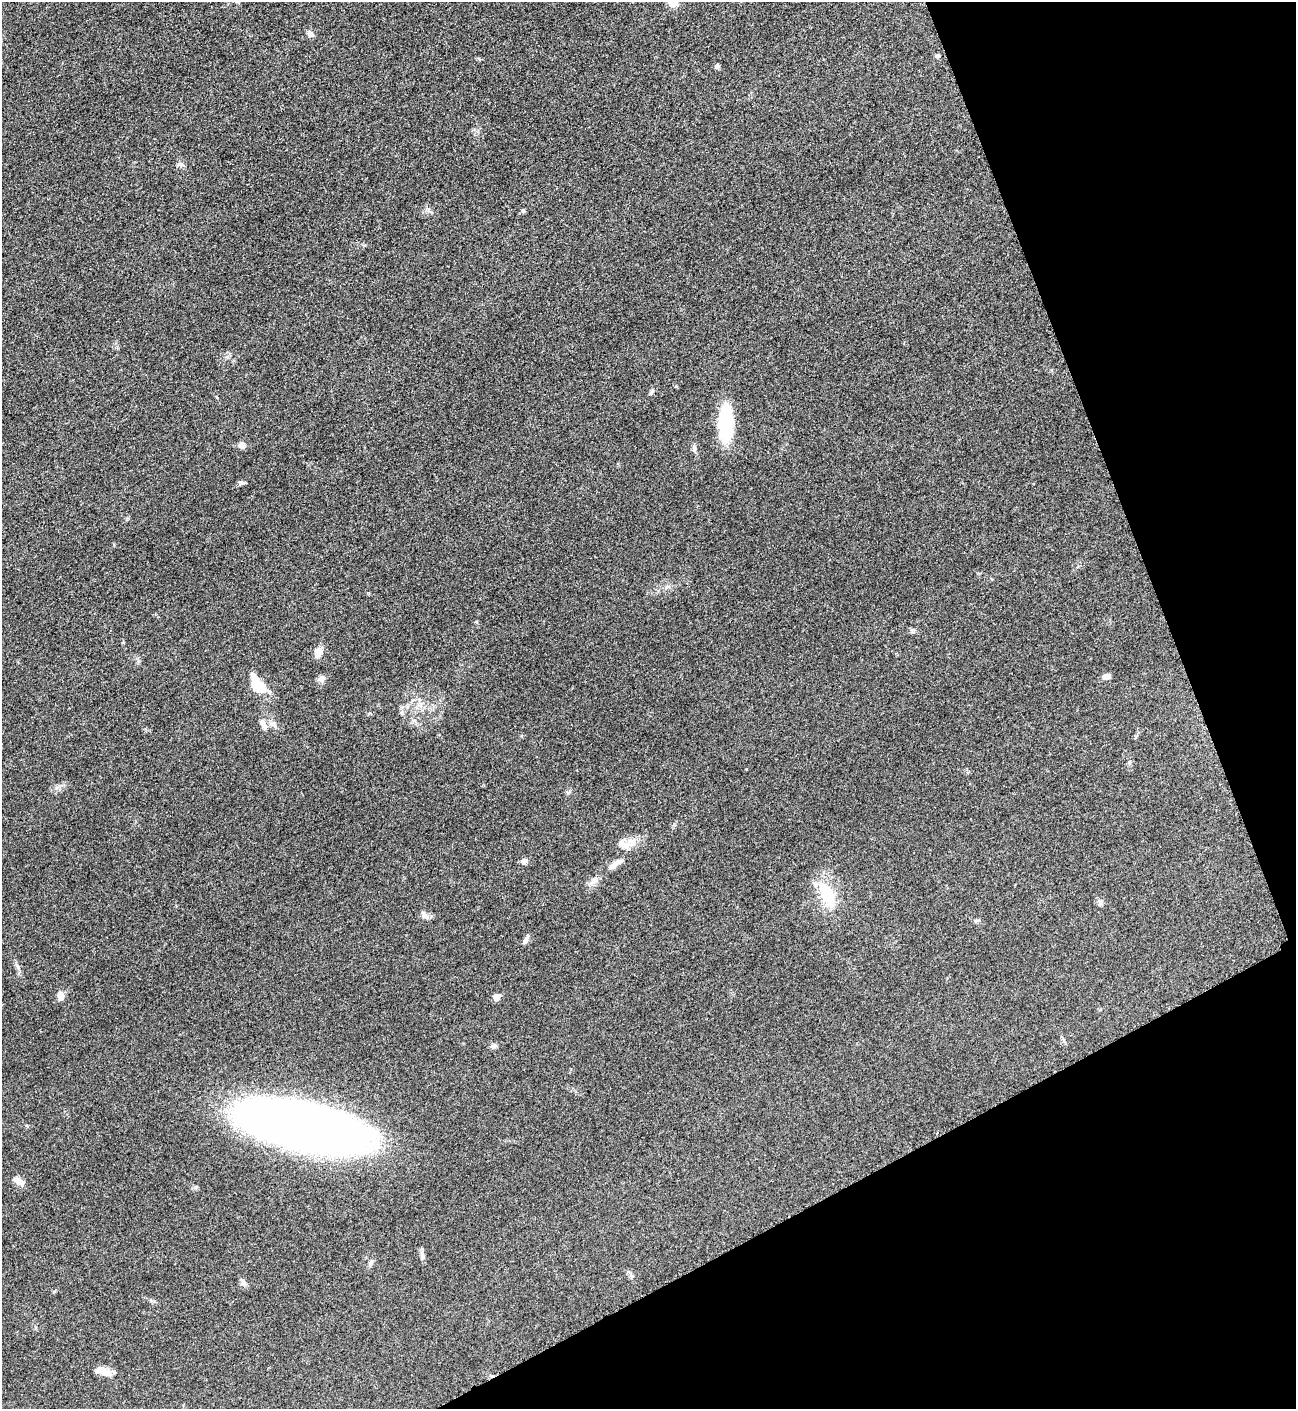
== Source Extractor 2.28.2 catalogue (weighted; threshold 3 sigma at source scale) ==
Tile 12 of 4 x 4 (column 4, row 3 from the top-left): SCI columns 4045-5338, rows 1415-2821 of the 5635 x 5645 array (HDU 1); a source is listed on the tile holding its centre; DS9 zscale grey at full resolution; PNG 1298 x 1411 px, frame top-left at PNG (2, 2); no overlay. Shown black and unused: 21% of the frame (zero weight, under 3 of 5 exposures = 1% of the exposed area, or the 3 px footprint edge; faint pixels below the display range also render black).
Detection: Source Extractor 2.28.2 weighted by HDU 2 'WHT'; one run over the whole footprint, this tile lists its part. Background 0.0916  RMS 0.0067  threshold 0.0302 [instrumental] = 3 sigma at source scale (4.5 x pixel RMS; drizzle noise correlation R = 1.50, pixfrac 1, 0.05/0.05 arcsec/px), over >= 5 px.
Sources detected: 37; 1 inside a brighter listed object's ellipse — not listed separately; the other 36 listed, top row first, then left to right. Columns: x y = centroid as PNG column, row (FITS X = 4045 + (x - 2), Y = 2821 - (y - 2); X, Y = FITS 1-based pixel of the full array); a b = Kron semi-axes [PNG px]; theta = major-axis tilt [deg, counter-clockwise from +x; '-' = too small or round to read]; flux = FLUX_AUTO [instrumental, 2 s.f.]
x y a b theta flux
673 2 11 10 - 9.6
311 34 9 7 -42 2.2
938 56 6 4 17 1.2
717 66 6 5 - 1.5
523 210 6 5 - 0.96
651 392 8 4 64 1.3
726 423 34 12 89 55
242 445 8 8 - 3.1
694 449 10 6 -90 2
241 483 8 6 8 1.6
318 652 13 9 69 5.3
1106 676 9 6 23 3.1
322 678 10 7 38 2.9
258 686 18 9 -56 23
402 713 7 4 -71 1.2
272 723 10 6 21 2.3
263 725 16 6 -64 3.5
1129 762 6 4 -72 0.93
625 845 14 11 14 7.1
524 861 8 7 - 2.3
613 865 19 7 36 4.4
594 880 15 8 43 4.4
827 893 36 16 -62 23
1100 902 8 7 - 2
424 915 13 6 -50 2.7
978 921 8 3 19 1
525 940 12 5 60 2.2
60 995 10 7 -79 4.4
497 997 5 5 - 7.3
494 1046 8 6 21 1.8
305 1127 93 34 -15 750
19 1181 14 7 -28 4.5
422 1256 11 6 -78 2.3
631 1276 7 4 -72 1.2
244 1283 10 6 -59 2.3
104 1371 18 9 -27 7.3
Isophote crosses this tile's border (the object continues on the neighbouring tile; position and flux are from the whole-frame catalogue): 1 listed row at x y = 673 2
Unlisted compact peaks at least as high as the median listed source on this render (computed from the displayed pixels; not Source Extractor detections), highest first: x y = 676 386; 181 164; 196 1187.